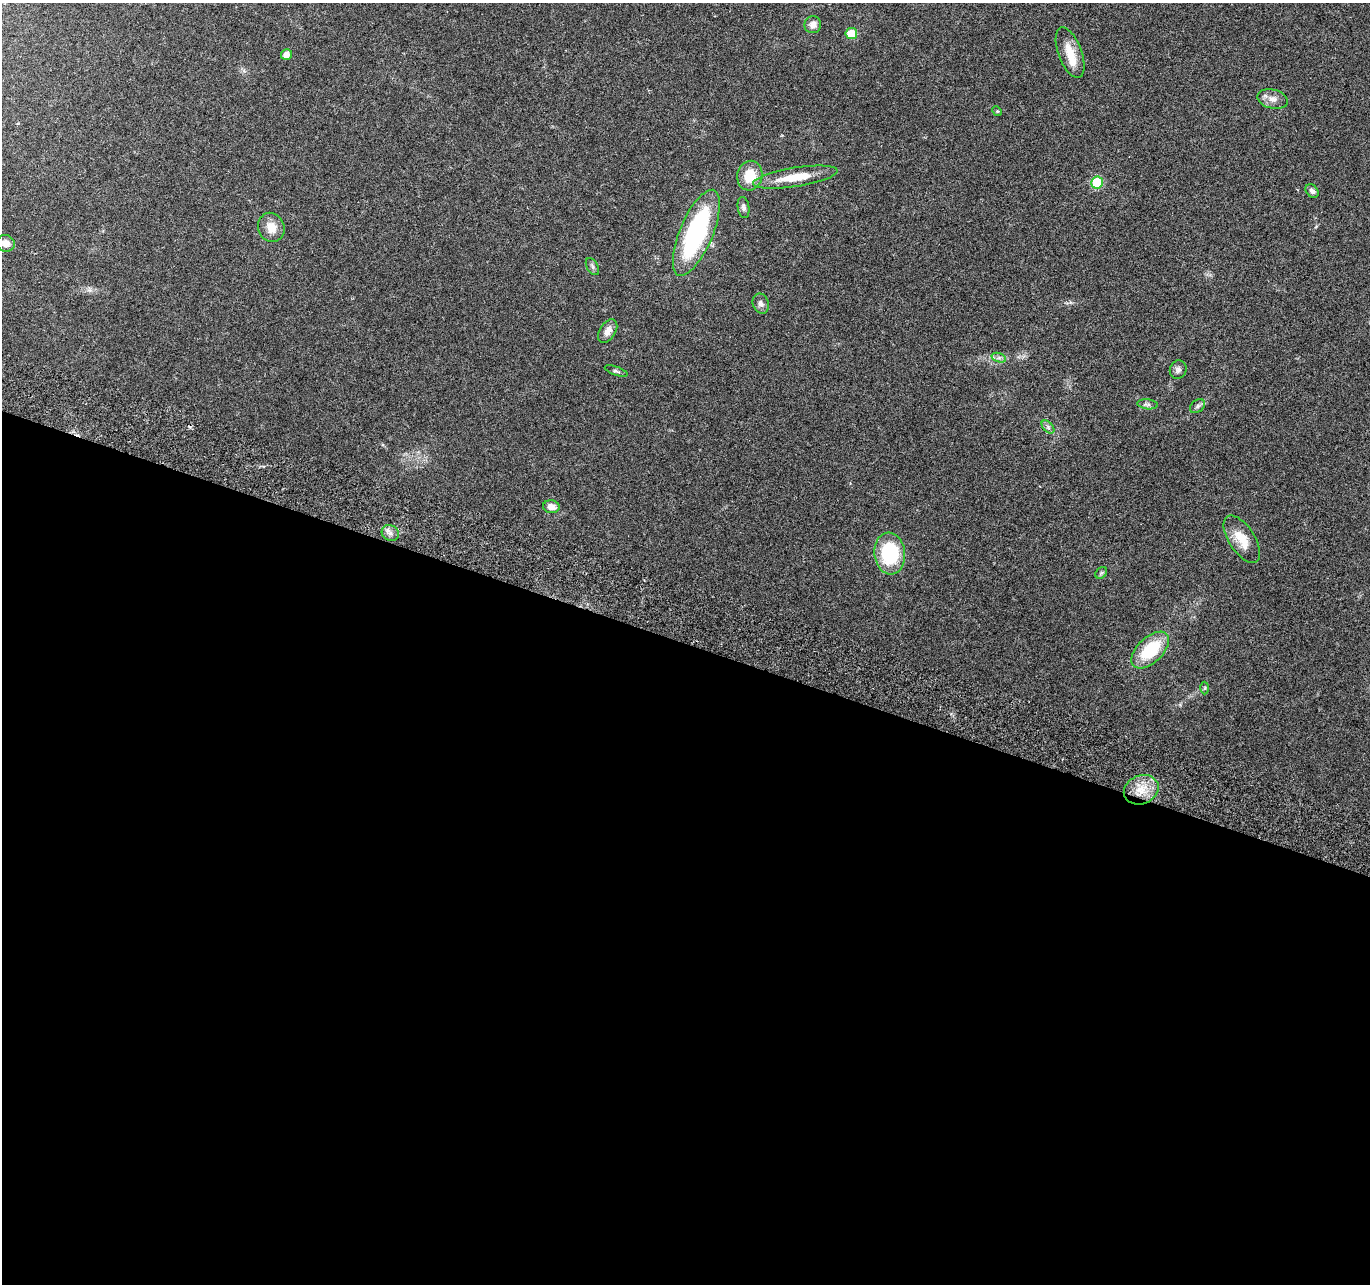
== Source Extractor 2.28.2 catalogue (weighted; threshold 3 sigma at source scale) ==
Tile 14 of 4 x 4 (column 2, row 4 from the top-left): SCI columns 1391-2758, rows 269-1550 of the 5525 x 5730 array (HDU 1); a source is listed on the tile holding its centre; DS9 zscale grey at full resolution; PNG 1372 x 1286 px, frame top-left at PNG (2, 3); each listed source drawn as its Kron ellipse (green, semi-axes under 4 px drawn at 4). Shown black and unused: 50% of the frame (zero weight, under 3 of 6 exposures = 3% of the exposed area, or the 3 px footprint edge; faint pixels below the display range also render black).
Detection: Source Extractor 2.28.2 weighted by HDU 2 'WHT'; one run over the whole footprint, this tile lists its part. Background 0.0272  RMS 0.0021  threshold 0.00863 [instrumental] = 3 sigma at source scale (4.09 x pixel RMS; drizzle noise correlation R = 1.36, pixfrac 0.8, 0.0396/0.0396 arcsec/px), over >= 5 px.
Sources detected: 33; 1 cosmic-ray / hot-pixel residue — neither listed nor drawn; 1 inside a brighter listed object's ellipse — not listed separately; the other 31 listed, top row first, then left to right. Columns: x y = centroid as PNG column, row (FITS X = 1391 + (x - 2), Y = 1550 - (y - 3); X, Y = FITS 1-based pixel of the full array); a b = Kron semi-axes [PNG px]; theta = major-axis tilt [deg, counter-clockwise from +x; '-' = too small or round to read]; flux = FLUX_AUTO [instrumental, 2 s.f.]
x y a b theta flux
813 25 8 8 - 1.2
851 34 5 5 - 5.8
1070 53 26 11 -70 3.5
287 55 5 5 - 1.3
1273 99 15 9 -14 1.5
997 111 5 4 - 0.2
750 176 15 12 77 4.5
795 177 43 9 9 5.5
1097 182 6 6 - 13
1312 191 7 5 -46 0.69
743 207 11 6 -80 0.69
271 227 15 13 -67 2.5
696 233 46 16 67 29
6 243 9 8 - 1.5
592 267 9 5 -60 0.53
761 304 10 8 -69 0.82
608 331 13 8 57 1.5
999 358 7 4 -18 0.52
1178 370 9 8 - 0.74
616 371 12 4 -19 0.4
1147 404 10 5 -6 0.51
1197 406 8 6 41 0.52
1048 427 8 4 -46 0.48
551 507 8 6 -6 1.4
390 533 9 7 -33 0.92
1242 539 27 13 -57 4.2
890 553 21 15 -83 14
1101 573 6 5 - 0.35
1150 650 23 12 44 9.3
1205 688 6 4 88 0.27
1141 790 18 14 23 3.9